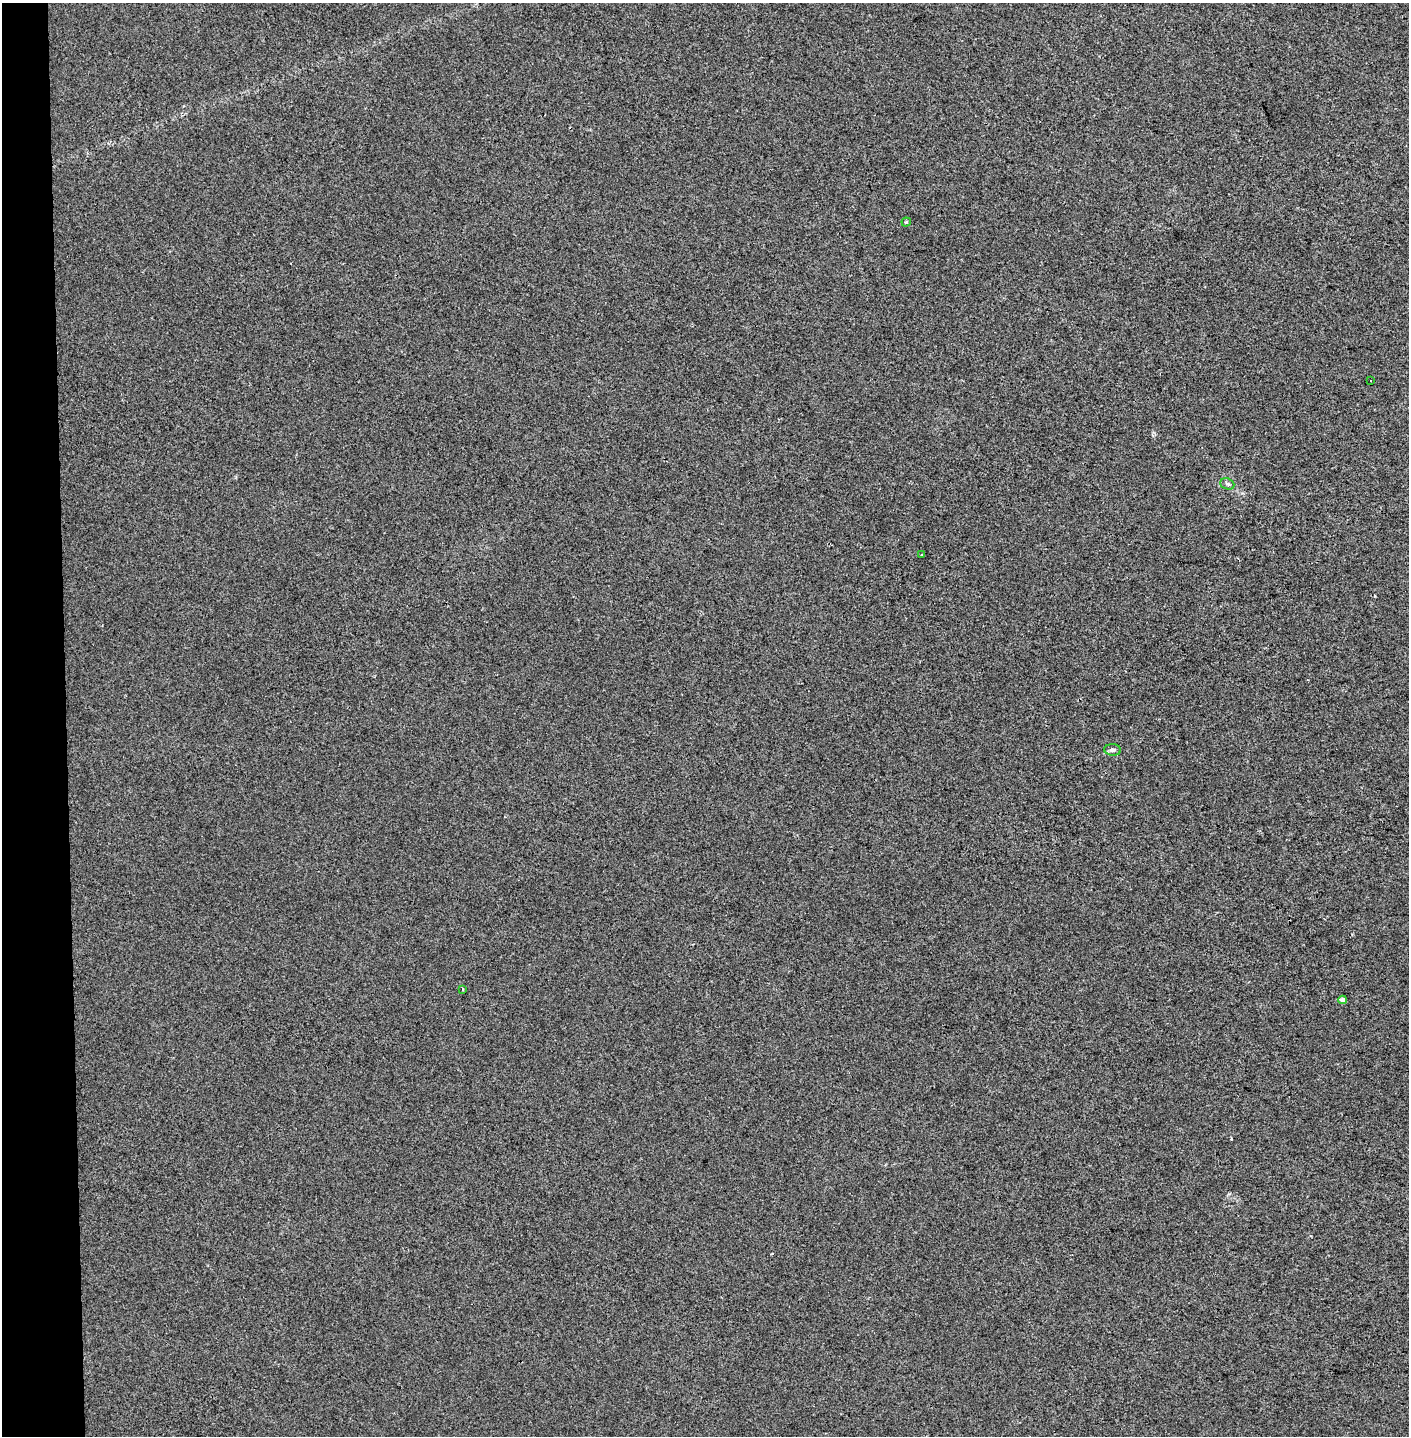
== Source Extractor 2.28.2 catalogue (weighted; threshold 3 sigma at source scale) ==
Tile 4 of 3 x 3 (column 1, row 2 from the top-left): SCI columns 171-1577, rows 1436-2869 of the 4563 x 4312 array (HDU 1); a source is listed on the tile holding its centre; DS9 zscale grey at full resolution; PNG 1411 x 1438 px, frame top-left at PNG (2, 3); each listed source drawn as its Kron ellipse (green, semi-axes under 4 px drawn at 4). Shown black and unused: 5% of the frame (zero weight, under 2 of 3 exposures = <1% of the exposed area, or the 3 px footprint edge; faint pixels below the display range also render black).
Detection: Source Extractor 2.28.2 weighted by HDU 2 'WHT'; one run over the whole footprint, this tile lists its part. Background 0.00647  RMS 0.006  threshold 0.0271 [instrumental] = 3 sigma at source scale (4.5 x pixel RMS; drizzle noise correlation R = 1.50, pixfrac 1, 0.0396/0.0396 arcsec/px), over >= 5 px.
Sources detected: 8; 1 cosmic-ray / hot-pixel residue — neither listed nor drawn; the other 7 listed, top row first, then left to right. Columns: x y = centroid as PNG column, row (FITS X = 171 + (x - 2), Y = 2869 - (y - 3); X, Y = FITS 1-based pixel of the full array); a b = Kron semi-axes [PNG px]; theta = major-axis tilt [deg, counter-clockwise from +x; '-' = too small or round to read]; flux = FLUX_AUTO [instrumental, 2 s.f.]
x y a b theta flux
906 222 4 4 - 0.95
1371 381 3 2 - 1.1
1227 484 7 5 -21 1.2
922 555 2 2 - 0.46
1113 750 8 5 -3 1.6
463 989 3 2 - 0.9
1343 1000 4 4 - 2.9